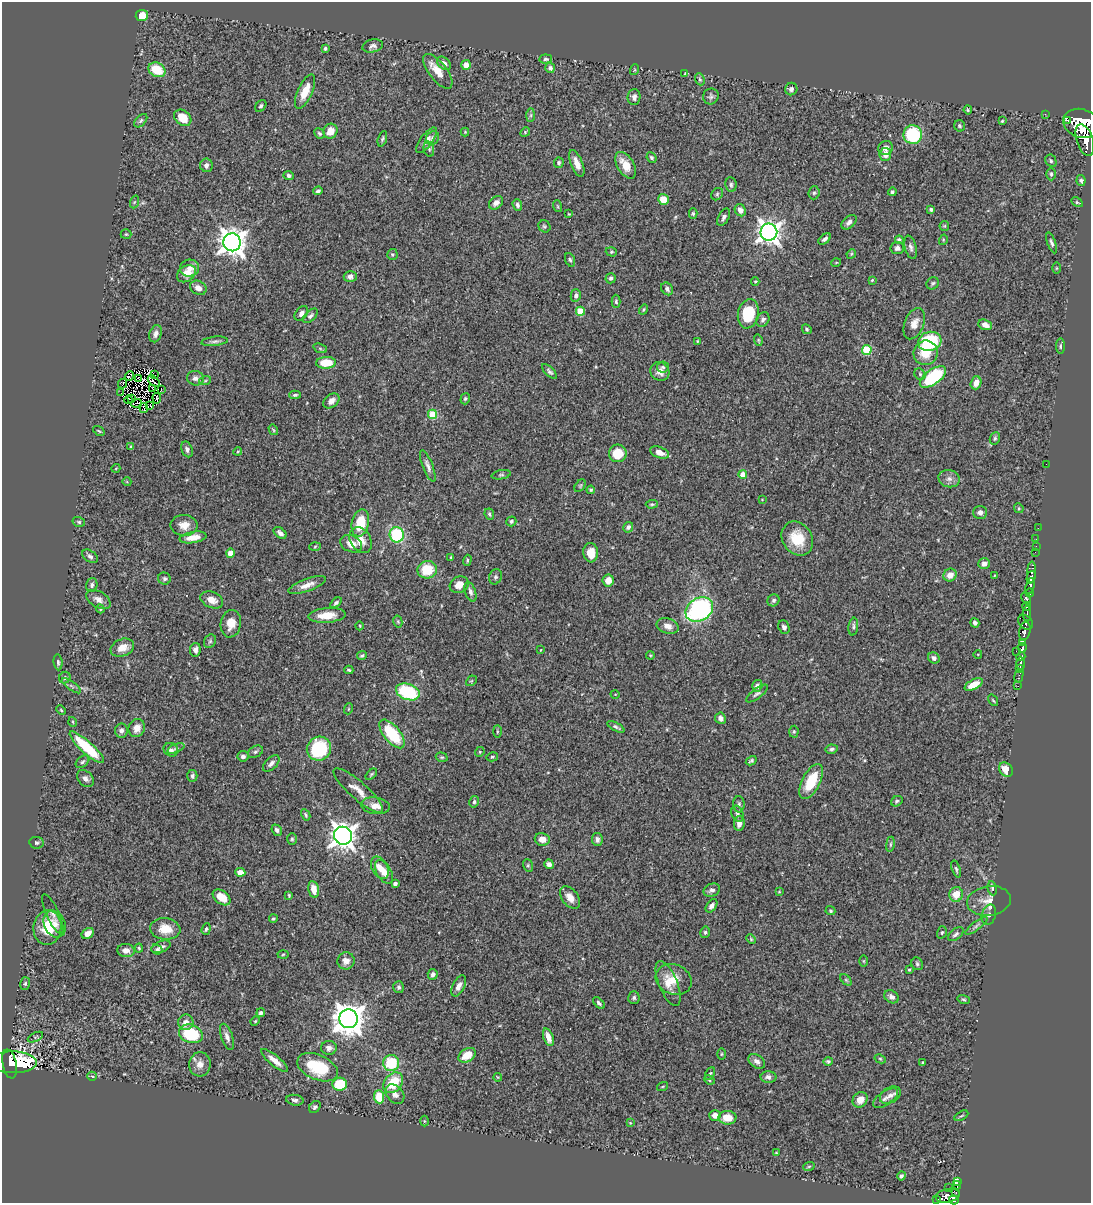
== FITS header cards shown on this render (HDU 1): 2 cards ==
NAXIS1  =                 1089
NAXIS2  =                 1201

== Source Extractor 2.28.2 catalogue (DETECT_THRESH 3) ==
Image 1089 x 1201 px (HDU 1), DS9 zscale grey, 1 PNG px = 1 image px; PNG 1093 x 1205 px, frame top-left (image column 1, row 1201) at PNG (2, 2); each listed source drawn as its Kron ellipse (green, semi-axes under 4 px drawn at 4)
Background 0.652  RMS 0.026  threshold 0.0774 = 3 sigma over >= 5 px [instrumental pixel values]
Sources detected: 388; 2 with non-positive FLUX_AUTO (blend fragments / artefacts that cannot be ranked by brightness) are neither listed nor drawn; the other 386 listed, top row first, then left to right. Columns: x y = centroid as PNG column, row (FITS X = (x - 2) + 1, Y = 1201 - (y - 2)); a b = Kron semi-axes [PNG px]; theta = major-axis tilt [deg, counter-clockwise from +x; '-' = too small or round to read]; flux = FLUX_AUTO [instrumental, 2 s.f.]
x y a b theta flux
142 16 6 5 - 27
373 46 10 6 13 5.6
325 48 3 3 - 2.8
545 59 6 4 6 3.2
444 63 8 5 -43 6.8
466 65 5 5 - 16
550 68 5 5 - 5.3
157 70 9 7 -28 44
634 70 5 3 - 1.5
438 71 21 9 -52 25
684 74 3 2 - 1.3
700 79 6 4 -67 3
791 89 6 6 - 6.1
305 91 18 7 66 27
711 96 8 7 - 4.9
634 97 8 6 87 7.8
261 106 7 5 51 3.3
968 110 4 3 - 2.1
1045 114 3 2 - 5.9
531 115 7 4 89 3.2
183 118 9 7 -39 32
1067 120 3 2 - 280
141 121 8 5 46 3.8
1002 121 3 3 - 1.7
1081 123 18 14 -20 4300
960 126 6 5 - 3.1
330 131 7 7 - 20
465 132 4 4 - 1.5
525 132 5 4 - 2
319 133 5 5 - 3.1
913 135 9 9 - 110
433 138 7 6 - 5.2
382 139 8 4 71 3.2
427 140 15 6 53 11
1085 140 16 8 -72 1400
886 148 7 6 - 10
429 149 8 5 -78 3.6
885 154 6 6 - 13
651 158 5 4 - 3.3
1051 161 6 5 - 3.5
559 163 5 5 - 3.2
577 163 14 6 -68 15
206 165 7 6 - 6.4
626 165 14 8 -59 27
1051 174 6 4 -90 3.1
289 175 5 4 - 4
1081 181 5 4 - 3.7
731 185 7 5 -84 3.9
318 191 5 3 - 3.2
892 192 4 4 - 3.8
814 193 6 5 - 3.3
717 194 7 5 47 3.1
663 199 5 5 - 24
134 202 6 4 70 2.4
1077 202 6 4 -29 2.4
496 203 8 6 42 9.1
517 205 6 4 -68 4.7
557 206 6 4 -71 1.8
931 209 4 3 - 4.4
740 210 6 5 - 11
569 214 4 3 - 1.5
693 214 5 4 - 2.6
724 217 9 5 61 5
849 222 9 5 43 6.8
544 226 6 5 - 2.9
944 226 5 5 - 2
769 232 8 8 - 1400
126 234 5 5 - 2.2
825 239 7 4 39 5.2
899 240 4 4 - 4.2
943 240 5 3 - 1.5
232 242 9 8 - 2100
1051 243 11 4 -70 4.7
911 247 12 6 -76 6.3
897 248 6 6 - 6.1
611 252 6 4 -18 2.4
392 254 5 5 - 2.7
851 254 5 4 - 2
570 260 7 4 -69 3.5
836 263 5 3 - 1.4
190 268 9 8 - 11
1056 268 6 4 90 2.1
186 274 10 7 36 24
350 277 6 5 - 7.5
611 278 5 5 - 4.2
872 280 3 3 - 1.8
755 281 4 4 - 1.9
933 283 6 5 - 3.3
198 288 9 6 -30 11
667 289 7 5 -52 5
576 295 6 5 - 5.8
616 301 6 4 -89 2.6
644 310 5 4 - 2
580 311 4 4 - 60
301 313 8 5 53 6.5
748 314 15 10 78 62
310 316 9 5 43 4.3
763 319 8 6 58 5
914 324 16 9 68 16
985 325 7 5 -23 12
807 329 5 4 - 2.6
155 334 9 6 68 7.7
758 340 6 4 -74 2.1
215 341 13 4 6 5.2
697 341 4 3 - 1.6
930 341 12 9 16 120
1061 346 8 3 90 2.7
320 348 7 4 -20 3.2
867 350 5 5 - 81
926 353 12 12 - 38
326 363 10 6 3 35
663 367 6 5 - 2.9
660 371 10 9 - 13
550 372 10 4 -44 4.5
920 374 6 5 - 3.4
154 375 4 3 - 0.29
130 376 5 2 - 1.6
933 377 15 7 36 140
139 378 4 2 - 0.63
195 378 8 7 - 7.3
154 381 7 4 -44 3.9
205 381 6 4 19 2.4
123 383 5 2 - 1.2
976 383 6 5 - 14
153 388 4 2 - 0.16
161 389 3 2 - 1.4
121 393 2 2 - 1.4
295 395 6 4 2 3.2
132 398 3 2 - 0.49
157 398 5 2 - 2.3
465 399 6 4 74 2.5
129 400 4 2 - 0.57
331 401 9 6 39 9.5
136 403 5 3 - 4.7
150 406 4 2 - 1.6
144 408 5 2 - 2.1
432 414 4 4 - 66
273 430 5 4 - 2.1
99 431 6 3 -35 1.8
995 438 6 5 - 3.2
131 447 4 3 - 2.2
187 449 8 5 -69 5.1
238 451 4 3 - 1.8
618 453 9 8 - 40
660 453 10 5 -21 14
1046 464 2 2 - 82
428 466 17 5 -69 7.9
116 468 4 3 - 1.2
501 475 9 4 10 3.5
743 475 4 4 - 24
949 479 11 8 -14 9.2
127 482 4 3 - 1.3
580 486 7 4 54 2.4
591 490 4 3 - 2.5
762 500 4 2 - 1.2
652 504 6 4 2 2.5
1019 508 5 4 - 2.1
980 512 7 6 - 6.5
489 514 6 4 -66 3.3
511 521 5 5 - 4.1
79 522 6 5 - 3.1
360 523 14 8 77 50
184 525 13 10 0 17
628 527 5 5 - 5.4
1038 528 2 2 - 6.5
280 533 7 5 -40 6.8
397 535 8 7 - 100
193 537 13 5 9 24
797 539 18 14 -57 48
1036 539 2 2 - 4.9
361 540 14 10 -61 17
351 544 11 8 -23 17
315 546 5 3 - 2
1036 546 2 2 - 9
1035 552 2 2 - 11
230 553 4 4 - 17
591 553 9 7 -85 22
90 556 9 5 -37 5.3
451 557 3 3 - 1.4
467 560 5 4 - 2.4
984 564 6 5 - 7.9
427 570 10 8 19 53
1032 572 10 4 87 190
950 575 7 6 - 16
995 575 4 3 - 1.6
495 577 8 6 66 4.3
1031 577 6 4 74 330
164 579 6 6 - 4.2
608 580 6 5 - 17
92 585 7 5 74 4.9
307 585 20 6 20 15
459 585 10 8 28 15
1030 586 8 4 73 310
470 592 10 5 -71 6.4
1030 593 4 3 - 120
1026 599 6 4 -57 190
98 600 13 8 -32 11
212 600 12 8 -23 16
773 600 6 5 - 4.1
336 603 6 4 38 4.1
1026 606 4 3 - 120
100 609 4 4 - 2.2
699 609 15 11 33 290
1027 614 7 3 -90 160
327 615 19 7 5 28
398 622 6 4 -78 2.3
1026 622 8 6 -41 220
975 623 5 4 - 5
231 624 14 10 79 21
360 626 4 3 - 1.5
668 626 11 7 -18 12
784 627 7 5 -67 4.9
853 627 9 4 83 3.8
1025 631 10 5 78 170
210 641 7 5 62 3.6
1022 643 4 3 - 4200
122 648 12 8 22 18
1022 648 5 3 - 230
195 650 7 5 82 6.9
540 650 3 2 - 1.1
1016 651 2 2 - 23
978 654 4 3 - 1.1
650 655 4 3 - 1.6
362 656 5 3 - 2.6
1021 657 4 3 - 270
934 658 6 5 - 5.9
58 662 8 4 -84 3.5
1021 663 7 3 90 220
1020 668 4 3 - 140
349 670 4 3 - 2.5
1019 676 7 3 76 41
65 678 6 5 - 3.5
471 681 6 4 43 2.2
974 685 10 5 28 25
71 686 11 3 -35 3.2
757 686 6 5 - 7.4
1018 686 2 2 - 3.9
408 692 12 8 -19 120
615 694 5 3 - 1.2
757 694 13 5 37 4.9
993 700 6 3 -54 2
348 709 5 3 - 1.7
61 710 5 3 - 1.6
720 718 5 5 - 6.2
73 722 5 3 - 1.5
616 727 9 3 -29 3.7
137 728 9 8 - 14
121 731 7 6 - 6.6
497 731 6 3 -89 2.3
794 732 6 4 88 2.7
392 734 17 8 -51 91
87 747 22 6 -42 84
176 748 9 4 22 3.7
319 749 12 11 - 130
832 749 6 4 11 3.7
171 750 7 6 - 5.2
255 752 8 5 31 3.7
480 752 5 4 - 2.2
243 756 5 5 - 5
442 757 6 4 -18 2.5
492 757 6 4 13 2.6
751 761 6 4 29 3
83 762 7 5 40 3.7
271 763 10 5 44 6.5
1006 770 8 6 -48 25
371 774 7 4 46 2.6
192 776 6 5 - 4.4
85 779 10 7 -47 7.1
811 781 19 9 63 52
358 790 32 8 -41 23
897 801 6 5 - 2.7
474 802 6 4 78 3.6
739 804 8 5 -89 4.5
375 806 14 8 -7 17
737 814 8 6 -69 5
306 815 6 3 -61 2.6
739 823 7 5 80 10
277 830 6 4 -50 4.7
343 836 9 9 - 1700
292 839 6 5 - 2.9
542 839 7 6 - 16
597 839 7 5 -80 5.6
36 843 7 6 - 3.5
890 844 8 4 82 2.6
549 864 5 4 - 7.9
528 865 6 5 - 2.8
380 868 12 8 -61 17
956 869 9 4 -72 3.3
240 872 5 4 - 14
384 872 13 7 -60 16
395 884 4 4 - 7
992 888 7 4 -80 3.4
314 889 8 5 -79 20
712 890 8 6 21 6.7
779 892 4 4 - 1.5
956 894 7 7 - 26
289 895 4 3 - 1.9
222 897 10 6 -37 28
570 897 13 8 -53 16
989 901 22 14 8 23
711 906 7 5 54 6.5
830 911 5 4 - 2.6
53 914 21 6 -65 7.2
989 915 10 7 73 6.8
273 919 4 4 - 2.7
55 924 14 10 -65 17
976 926 13 4 37 5.2
47 928 17 14 81 52
165 929 15 11 -7 28
206 929 6 4 71 3
705 932 6 4 76 3.1
942 932 6 5 - 2.7
88 933 6 5 - 13
956 934 9 5 39 4.5
751 939 5 4 - 2
161 947 10 5 21 7.2
139 948 4 3 - 2.3
157 950 5 4 - 3.8
126 951 8 6 -5 9.2
283 954 5 3 - 1.9
346 961 8 8 - 10
864 961 5 3 - 1.5
917 964 6 5 - 3.3
909 970 3 3 - 1.8
433 974 5 5 - 5.6
674 979 18 15 -22 30
846 980 7 4 -45 2.5
668 983 24 9 -67 21
25 984 6 5 - 3.3
459 986 11 6 63 9.7
399 987 6 5 - 4.2
892 997 8 6 -33 7
634 998 6 5 - 3.5
964 1000 6 4 -18 2.4
599 1003 7 4 -45 4.1
261 1013 4 4 - 4.2
348 1019 9 9 - 3000
255 1021 5 4 - 1.9
186 1022 8 7 - 9.5
191 1034 12 9 -20 81
35 1037 8 4 26 2.2
227 1037 14 6 -70 8.6
548 1037 9 5 -71 15
329 1048 8 7 - 7.5
721 1054 5 3 - 1.9
467 1055 9 6 33 29
880 1059 6 4 -28 2.2
275 1060 17 5 -39 15
757 1061 9 6 -34 7.9
828 1061 4 4 - 2.6
12 1062 25 11 0 320
391 1063 8 8 - 74
923 1063 3 3 - 2.3
10 1064 14 7 -79 240
200 1064 12 10 85 15
318 1067 21 12 -23 73
710 1074 7 4 63 2.9
92 1076 5 4 - 2.2
498 1077 4 4 - 1.6
768 1077 8 6 -1 7.4
709 1080 5 4 - 2.3
393 1083 11 8 52 54
340 1084 7 6 - 63
663 1086 6 3 19 1.7
395 1094 11 8 -48 11
890 1095 11 7 32 9.6
379 1097 6 5 - 47
885 1098 14 6 34 9.4
295 1100 9 5 -9 5.6
860 1100 8 7 - 18
315 1107 6 5 - 3.9
715 1115 5 5 - 12
961 1116 7 3 29 2.3
727 1118 9 7 -1 27
424 1121 5 3 - 1.8
630 1123 4 3 - 1.6
776 1153 4 3 - 1.8
809 1166 6 3 19 2
901 1176 4 4 - 3.6
958 1181 4 3 - 23
957 1185 4 3 - 64
949 1188 3 2 - 1.6
956 1192 3 2 - 32
948 1196 12 6 11 440
937 1199 3 2 - 20
954 1200 5 4 - 200
At the frame edge (FLAGS 8, measured only in part): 1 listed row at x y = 1081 123
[2 non-positive-flux detections neither listed nor drawn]